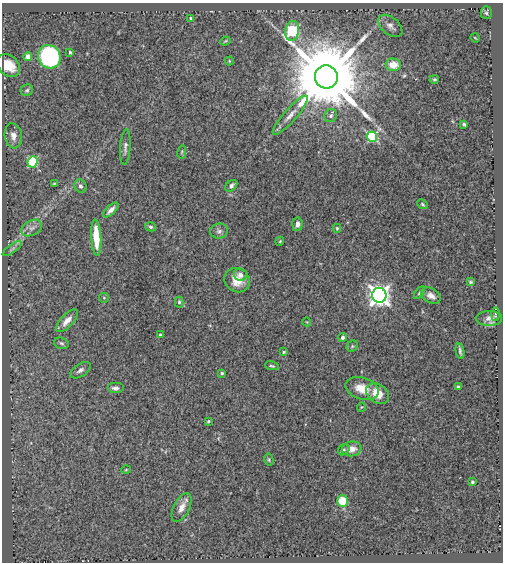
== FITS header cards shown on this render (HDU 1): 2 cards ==
NAXIS1  =                  501
NAXIS2  =                  560

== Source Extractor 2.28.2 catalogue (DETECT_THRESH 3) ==
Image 501 x 560 px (HDU 1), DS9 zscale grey, 1 PNG px = 1 image px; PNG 505 x 564 px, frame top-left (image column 1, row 560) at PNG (2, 3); each listed source drawn as its Kron ellipse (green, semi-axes under 4 px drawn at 4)
Background 0.681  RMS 0.037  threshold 0.11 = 3 sigma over >= 5 px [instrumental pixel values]
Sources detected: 70; all 70 listed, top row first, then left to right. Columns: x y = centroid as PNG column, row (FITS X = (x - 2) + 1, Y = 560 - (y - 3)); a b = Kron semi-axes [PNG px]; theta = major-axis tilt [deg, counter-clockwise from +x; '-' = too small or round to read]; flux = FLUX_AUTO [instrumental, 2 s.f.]
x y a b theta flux
486 13 6 5 - 4.5
190 18 3 2 - 2.4
390 26 14 8 -40 14
292 31 10 6 81 290
475 38 5 2 - 1.9
225 41 5 3 - 2.6
70 52 3 3 - 4
28 56 4 4 - 16
49 57 12 11 - 330
229 61 4 4 - 2.4
393 65 7 6 - 36
9 66 13 10 -45 43
326 77 11 11 - 43000
434 79 5 4 - 3.5
27 90 6 5 - 4.7
290 115 25 6 49 24
331 116 7 6 - 7.7
464 124 3 3 - 3.7
13 136 12 8 -80 18
372 137 5 5 - 210
125 147 18 5 86 10
182 152 7 3 81 2.7
33 162 6 5 - 170
54 183 4 3 - 2.1
80 186 7 6 - 8.2
231 186 7 5 43 9.5
423 204 5 4 - 2.9
111 210 9 4 44 12
297 224 7 5 84 11
151 227 6 4 -15 4.1
32 228 11 7 26 14
337 228 4 3 - 3
219 231 9 7 15 9.1
96 237 18 5 -87 63
280 241 4 3 - 2.3
12 249 11 4 36 6.7
240 275 6 6 - 13
237 280 13 11 -33 36
470 282 4 3 - 3
419 293 7 4 50 4.2
379 295 7 7 - 1600
431 296 10 7 -30 14
104 298 5 4 - 2.8
179 302 5 4 - 3.7
495 314 6 4 88 3.6
489 318 13 7 1 13
67 321 14 6 48 21
307 322 4 3 - 1.7
160 335 4 3 - 5.7
343 337 4 4 - 7.6
61 343 7 5 -18 5.7
352 346 6 5 - 3.6
460 351 8 3 -78 5.3
284 352 4 3 - 3
272 366 7 4 -12 3.4
80 370 11 6 33 8.8
222 373 4 3 - 3.3
458 387 4 3 - 4
115 388 8 5 0 9.1
362 388 17 11 -17 40
377 393 12 9 -36 40
361 407 5 3 - 1.8
208 421 3 3 - 3.1
352 449 9 7 9 24
344 450 6 5 - 4.5
269 460 6 4 -79 3.9
126 470 5 3 - 1.9
472 482 3 3 - 3
342 501 6 5 - 58
181 508 16 8 64 21